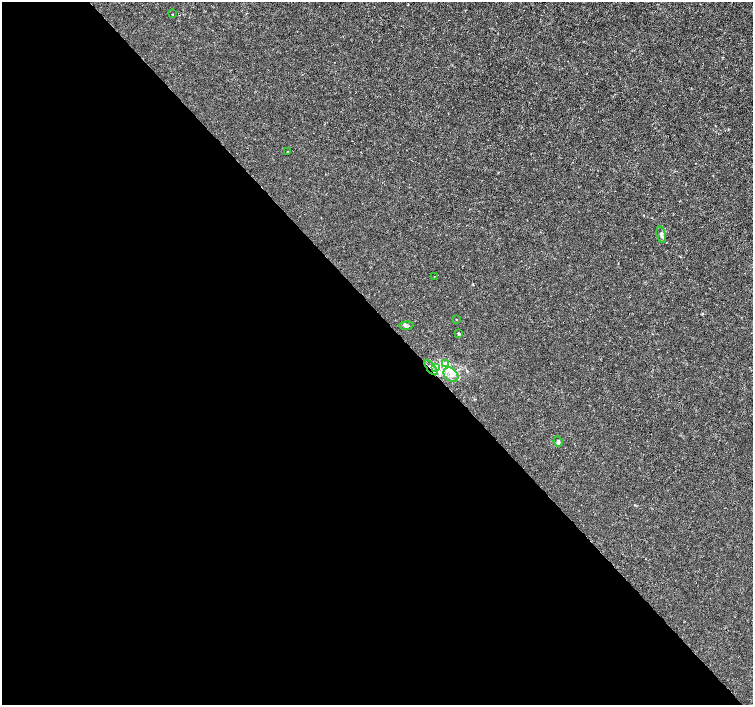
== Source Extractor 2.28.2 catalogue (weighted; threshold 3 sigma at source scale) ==
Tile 9 of 4 x 4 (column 1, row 3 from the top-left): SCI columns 6-1506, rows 1615-3019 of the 6011 x 5972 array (HDU 1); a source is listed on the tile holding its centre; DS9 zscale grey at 2 x 2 block average (1 PNG px = mean of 2 x 2 image px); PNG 755 x 707 px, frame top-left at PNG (2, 2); each listed source drawn as its Kron ellipse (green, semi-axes under 4 px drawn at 4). Shown black and unused: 55% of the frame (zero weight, under 3 of 4 exposures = <1% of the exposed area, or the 3 px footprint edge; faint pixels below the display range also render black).
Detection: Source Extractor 2.28.2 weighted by HDU 2 'WHT'; one run over the whole footprint, this tile lists its part. Background -1.22e-04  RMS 0.0012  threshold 0.00541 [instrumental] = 3 sigma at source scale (4.5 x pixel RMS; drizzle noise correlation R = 1.50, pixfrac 1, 0.0396/0.0396 arcsec/px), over >= 5 px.
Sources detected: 14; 2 inside a brighter listed object's ellipse — not listed separately; the other 12 listed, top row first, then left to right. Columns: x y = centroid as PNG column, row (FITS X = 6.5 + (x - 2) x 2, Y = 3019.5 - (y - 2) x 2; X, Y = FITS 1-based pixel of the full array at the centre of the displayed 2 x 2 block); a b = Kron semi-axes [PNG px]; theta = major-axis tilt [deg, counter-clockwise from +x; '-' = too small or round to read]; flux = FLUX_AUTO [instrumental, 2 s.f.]
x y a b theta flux
173 14 2 2 - 0.31
288 152 2 2 - 0.33
661 235 9 4 -77 0.77
434 276 2 2 - 0.14
456 320 2 2 - 0.17
406 326 7 3 4 0.76
458 333 3 3 - 0.35
445 363 4 2 - 0.38
436 367 3 2 - 0.27
431 368 9 2 -51 0.79
451 375 8 6 -42 1.8
558 442 5 3 - 0.81
Overlapping masked pixels (flux is a lower limit): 1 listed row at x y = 431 368
Diffuse or blended objects may show on this block-average render without a row.